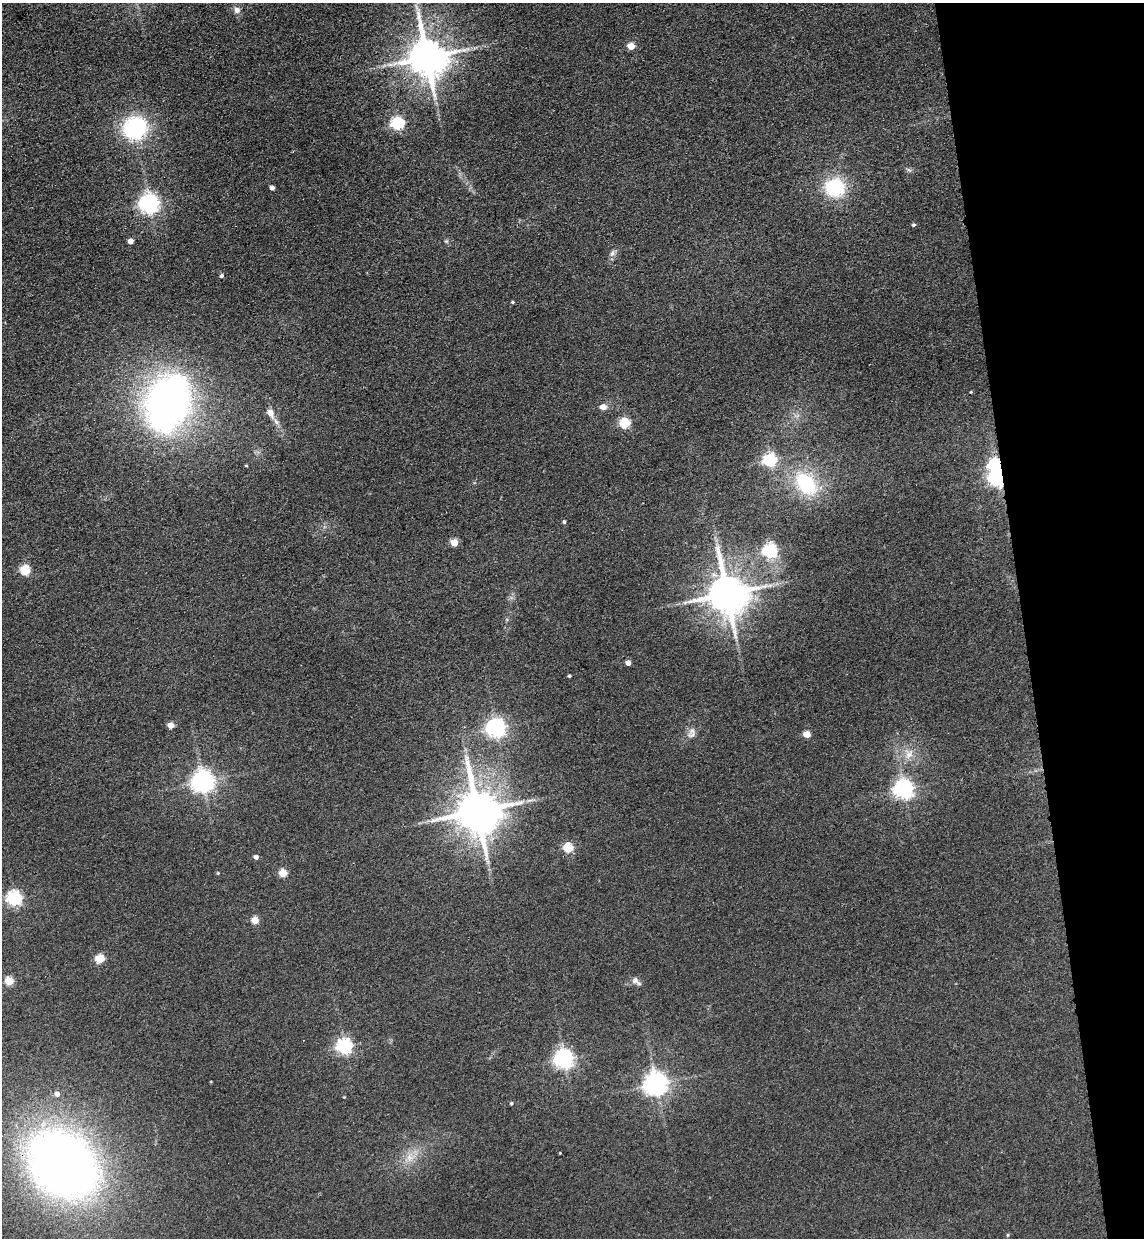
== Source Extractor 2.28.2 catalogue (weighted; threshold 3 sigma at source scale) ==
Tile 12 of 4 x 4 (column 4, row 3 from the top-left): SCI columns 3600-4741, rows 1353-2588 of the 5030 x 5177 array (HDU 1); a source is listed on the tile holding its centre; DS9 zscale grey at full resolution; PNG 1146 x 1240 px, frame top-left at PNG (2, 3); no overlay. Shown black and unused: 11% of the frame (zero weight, under 3 of 4 exposures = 6% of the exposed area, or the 3 px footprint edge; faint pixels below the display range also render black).
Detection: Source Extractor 2.28.2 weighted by HDU 2 'WHT'; one run over the whole footprint, this tile lists its part. Background 0.0889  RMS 0.0068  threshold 0.0306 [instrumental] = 3 sigma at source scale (4.5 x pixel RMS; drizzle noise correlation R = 1.50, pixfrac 1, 0.05/0.05 arcsec/px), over >= 5 px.
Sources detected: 62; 2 inside a brighter object's white glare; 1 long thin detection or spike segment (spike, bleed or trail) — not listed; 1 inside a brighter listed object's ellipse — not listed separately; the other 58 listed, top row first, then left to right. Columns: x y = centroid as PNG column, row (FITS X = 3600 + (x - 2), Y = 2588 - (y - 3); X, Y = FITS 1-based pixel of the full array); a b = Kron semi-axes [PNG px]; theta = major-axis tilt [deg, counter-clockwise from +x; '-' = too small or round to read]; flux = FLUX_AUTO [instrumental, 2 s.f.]
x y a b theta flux
237 10 8 7 - 3.4
631 46 5 4 - 15
427 57 12 11 - 2300
398 123 6 5 - 110
135 128 23 21 36 71
909 170 8 5 -44 1.4
272 187 4 4 - 3.3
835 187 22 20 -12 40
149 204 7 7 - 390
914 225 5 4 - 1.3
130 241 5 4 - 5.7
446 241 6 5 - 1.1
612 253 10 7 44 2.7
221 276 5 5 - 1.4
512 302 4 4 - 0.77
971 392 3 3 - 0.59
168 402 52 41 64 310
603 407 6 5 - 6
271 413 13 8 -68 4.4
625 423 5 5 - 52
770 460 6 6 - 120
246 466 4 3 - 0.61
999 477 6 6 - 350
806 483 38 26 -50 48
564 522 4 4 - 1.1
454 542 5 5 - 17
770 551 6 6 - 130
25 570 5 5 - 44
727 594 12 11 - 2500
628 663 4 4 - 5.1
569 676 4 3 - 1
171 725 5 4 - 9
496 728 7 6 - 340
807 734 5 4 - 13
692 735 15 9 12 4
909 754 16 12 70 9
203 781 7 7 - 530
904 789 7 7 - 350
477 811 14 12 -71 3000
568 848 5 5 - 37
256 857 4 4 - 2.6
218 873 4 3 - 0.61
283 873 5 5 - 22
14 898 6 6 - 160
255 920 5 5 - 13
100 959 5 5 - 31
635 980 11 8 -35 3.5
9 981 5 5 - 29
345 1046 6 6 - 190
564 1059 7 6 - 350
211 1082 4 2 - 0.45
656 1084 8 7 - 630
57 1094 5 5 - 3.8
511 1103 5 4 - 0.87
560 1153 2 2 - 0.48
410 1157 16 13 45 9.9
62 1164 62 48 -41 600
1008 1235 6 4 89 0.73
Overlapping masked pixels (flux is a lower limit): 2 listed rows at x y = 999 477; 62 1164